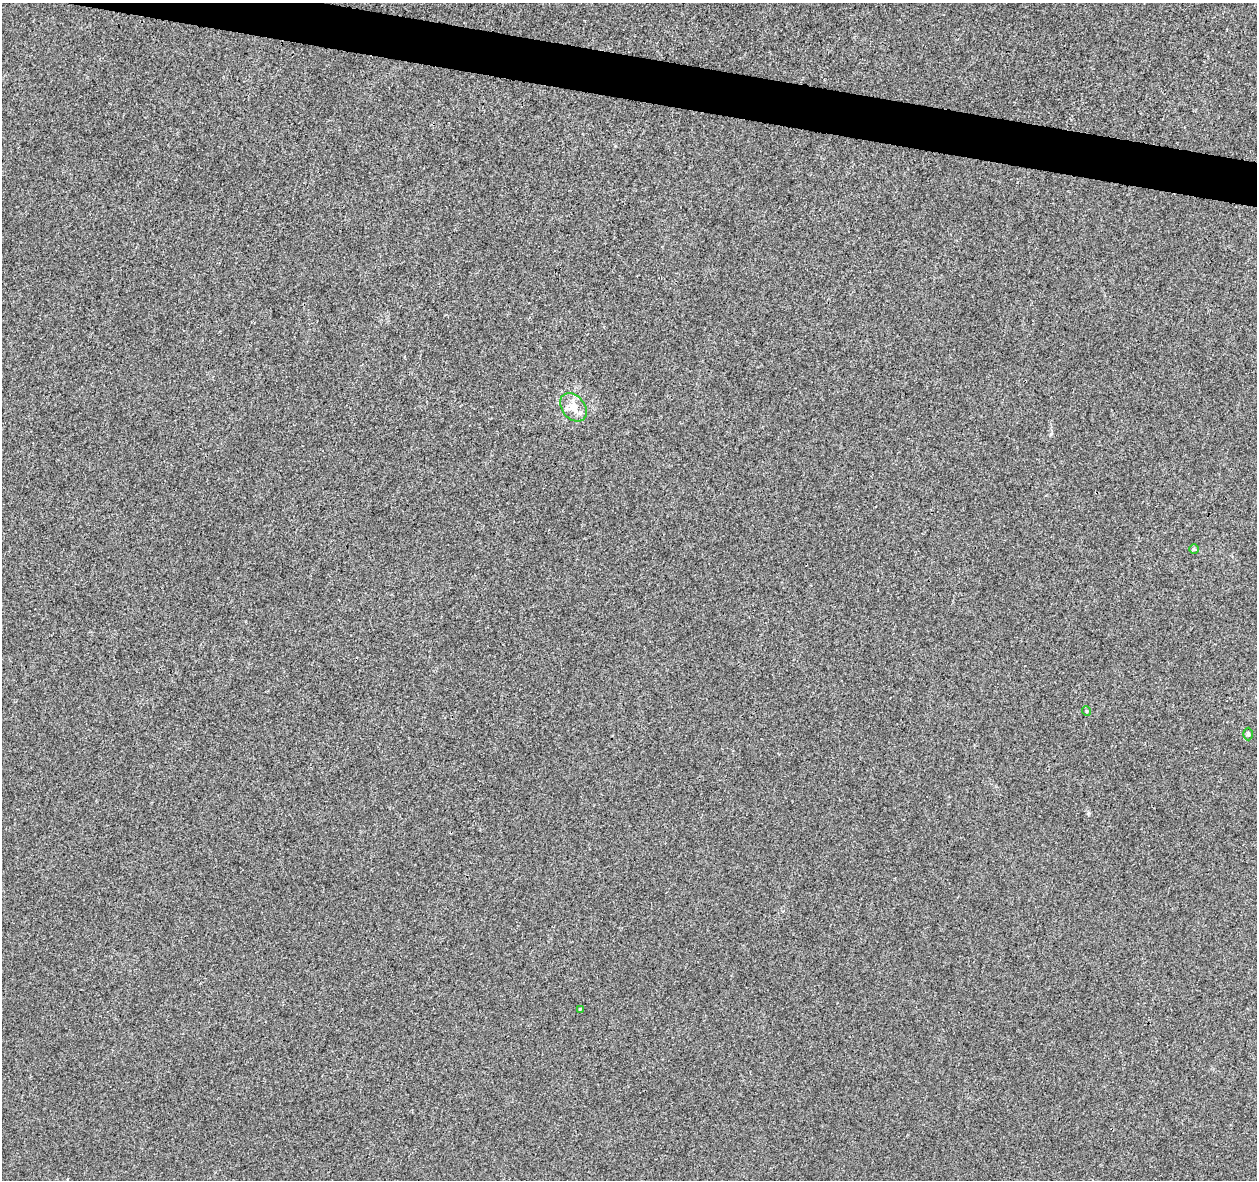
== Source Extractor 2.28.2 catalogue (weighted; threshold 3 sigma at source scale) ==
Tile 11 of 4 x 4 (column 3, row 3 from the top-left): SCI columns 2510-3764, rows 1401-2578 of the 5027 x 5220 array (HDU 1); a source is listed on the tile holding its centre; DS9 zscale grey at full resolution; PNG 1259 x 1182 px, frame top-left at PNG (2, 3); each listed source drawn as its Kron ellipse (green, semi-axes under 4 px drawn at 4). Shown black and unused: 3% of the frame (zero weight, under 3 of 4 exposures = <1% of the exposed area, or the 3 px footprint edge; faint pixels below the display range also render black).
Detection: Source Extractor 2.28.2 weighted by HDU 2 'WHT'; one run over the whole footprint, this tile lists its part. Background 0.00164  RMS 0.0031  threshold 0.0139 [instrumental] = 3 sigma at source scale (4.5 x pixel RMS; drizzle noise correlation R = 1.50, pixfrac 1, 0.0396/0.0396 arcsec/px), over >= 5 px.
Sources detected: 5; all 5 listed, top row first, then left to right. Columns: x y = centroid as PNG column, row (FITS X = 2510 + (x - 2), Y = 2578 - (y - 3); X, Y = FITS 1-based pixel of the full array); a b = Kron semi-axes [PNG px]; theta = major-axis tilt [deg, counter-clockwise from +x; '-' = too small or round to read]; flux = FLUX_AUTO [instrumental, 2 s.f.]
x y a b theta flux
573 407 16 11 -50 3.9
1194 549 5 4 - 0.36
1086 711 5 3 - 0.3
1248 734 6 4 -90 0.57
580 1009 3 3 - 0.23